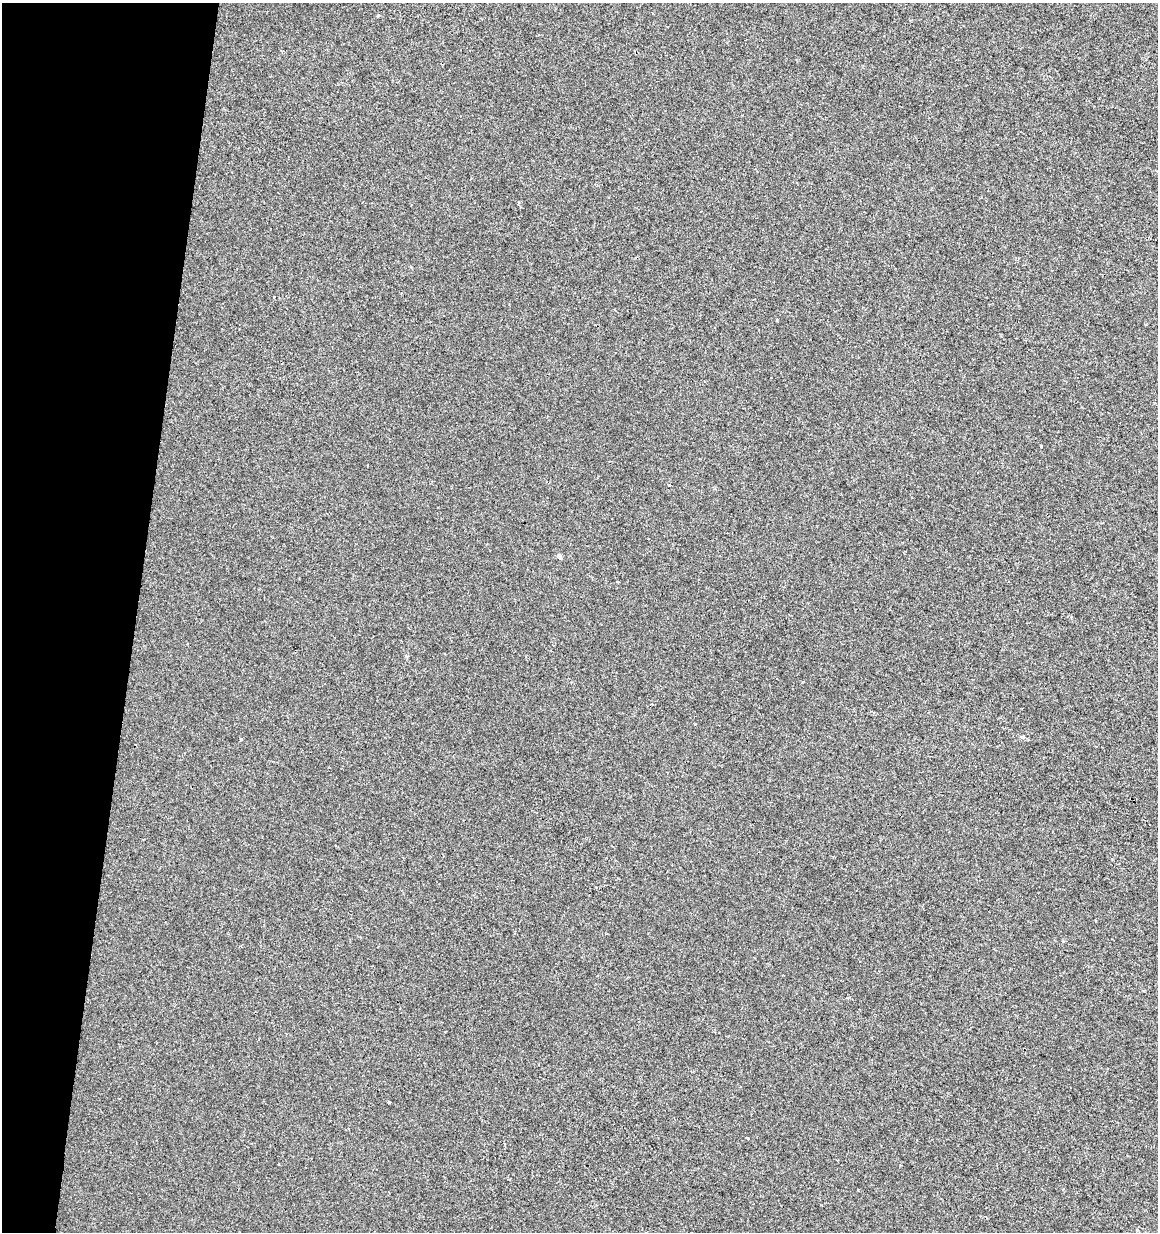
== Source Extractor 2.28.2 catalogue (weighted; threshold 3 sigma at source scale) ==
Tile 9 of 4 x 4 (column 1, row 3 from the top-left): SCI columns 284-1439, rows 1231-2460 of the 5130 x 4927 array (HDU 1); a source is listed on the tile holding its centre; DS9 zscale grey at full resolution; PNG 1160 x 1234 px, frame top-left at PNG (2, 3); no overlay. Shown black and unused: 12% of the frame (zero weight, under 2 of 3 exposures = <1% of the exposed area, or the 3 px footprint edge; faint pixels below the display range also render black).
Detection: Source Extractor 2.28.2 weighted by HDU 2 'WHT'; one run over the whole footprint, this tile lists its part. Background 2.04e-04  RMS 0.0042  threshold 0.019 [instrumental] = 3 sigma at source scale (4.5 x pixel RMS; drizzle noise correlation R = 1.50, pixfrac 1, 0.0396/0.0396 arcsec/px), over >= 5 px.
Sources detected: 7; all 7 listed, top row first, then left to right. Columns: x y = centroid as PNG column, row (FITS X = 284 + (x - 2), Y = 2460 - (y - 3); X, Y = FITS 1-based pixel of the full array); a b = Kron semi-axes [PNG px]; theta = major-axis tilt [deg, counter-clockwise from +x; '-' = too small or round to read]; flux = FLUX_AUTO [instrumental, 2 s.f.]
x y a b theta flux
1041 447 3 3 - 1.2
669 485 3 2 - 0.37
559 556 6 5 - 1.2
406 656 5 4 - 0.58
1022 737 5 4 - 0.96
388 1101 3 3 - 2
747 1138 3 2 - 0.75